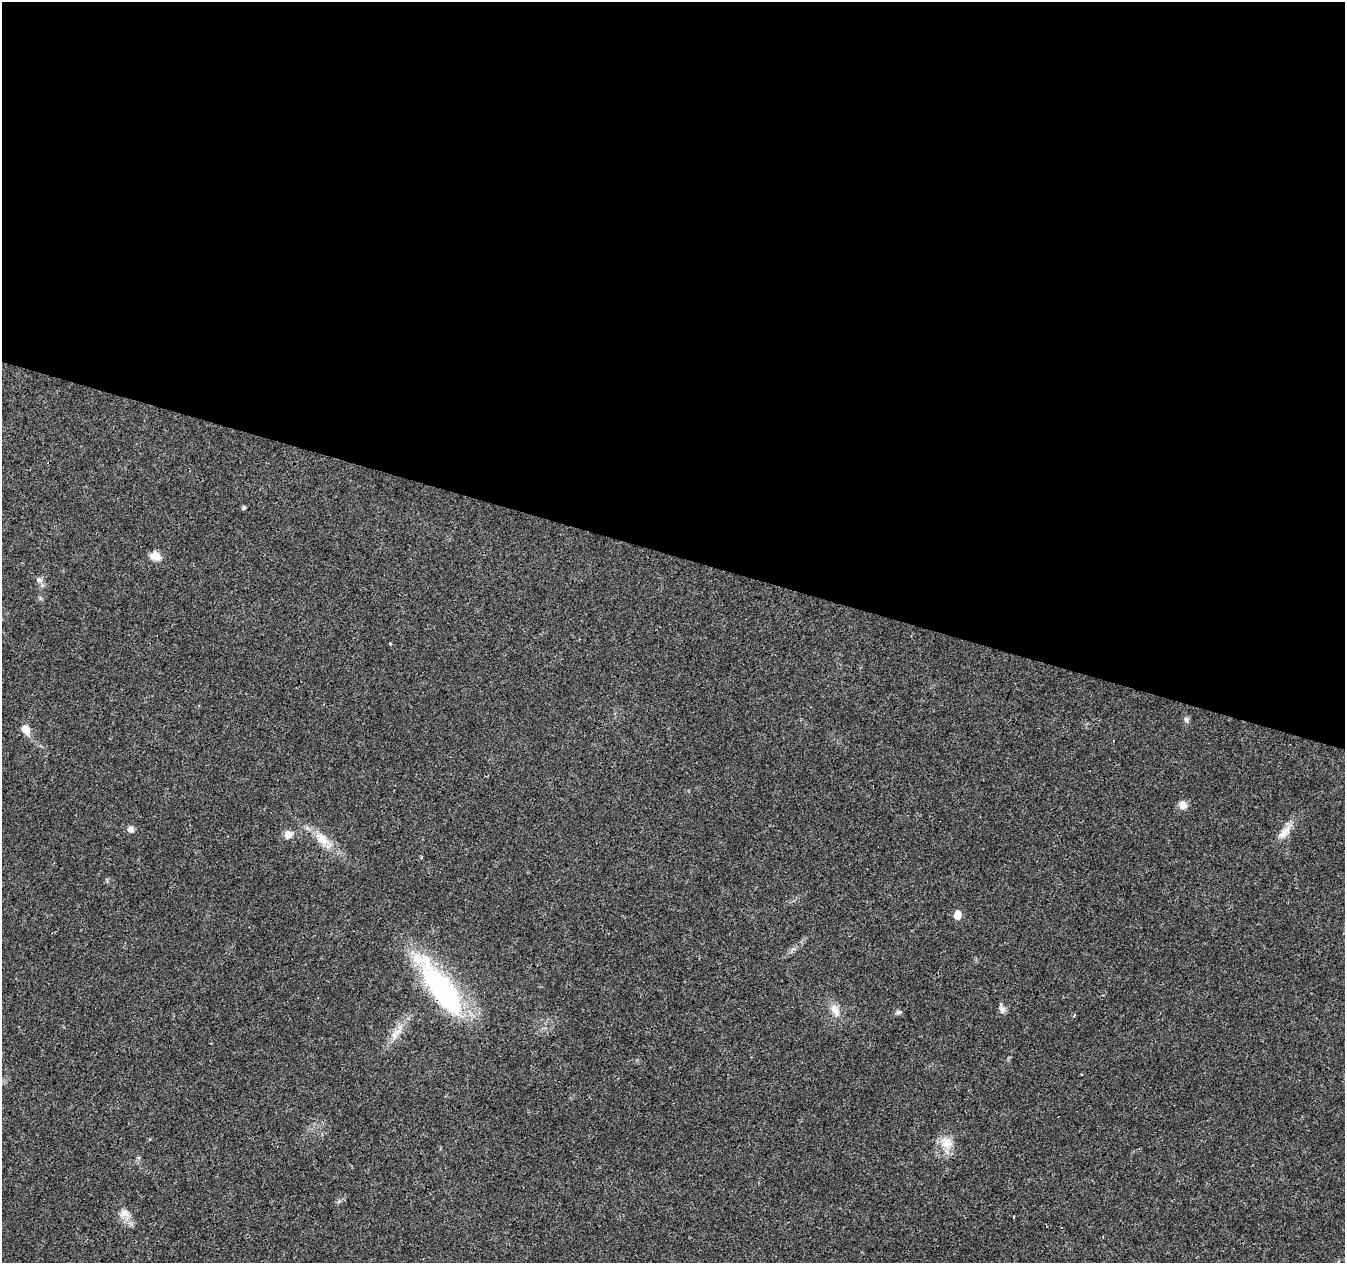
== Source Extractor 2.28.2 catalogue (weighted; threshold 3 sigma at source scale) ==
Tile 3 of 4 x 4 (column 3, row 1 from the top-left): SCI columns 2687-4029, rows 3996-5256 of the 5378 x 5534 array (HDU 1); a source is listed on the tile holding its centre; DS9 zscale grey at full resolution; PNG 1347 x 1265 px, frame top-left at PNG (2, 2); no overlay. Shown black and unused: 44% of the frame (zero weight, under 3 of 4 exposures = <1% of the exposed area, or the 3 px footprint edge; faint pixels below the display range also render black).
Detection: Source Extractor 2.28.2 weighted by HDU 2 'WHT'; one run over the whole footprint, this tile lists its part. Background 0.0259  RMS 0.0032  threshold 0.0142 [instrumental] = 3 sigma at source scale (4.5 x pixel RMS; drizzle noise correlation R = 1.50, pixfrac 1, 0.0396/0.0396 arcsec/px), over >= 5 px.
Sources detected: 24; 1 cosmic-ray / hot-pixel residue — not listed; the other 23 listed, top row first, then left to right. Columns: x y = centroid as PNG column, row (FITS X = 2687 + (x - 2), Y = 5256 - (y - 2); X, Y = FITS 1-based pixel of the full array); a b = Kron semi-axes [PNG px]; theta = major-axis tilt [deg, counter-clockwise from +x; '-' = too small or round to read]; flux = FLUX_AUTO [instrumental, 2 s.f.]
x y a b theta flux
244 508 6 4 88 0.43
155 556 12 9 -9 3.1
39 580 8 7 - 1.1
390 644 4 3 - 0.49
1186 719 8 6 -73 0.79
26 730 14 10 -60 2.7
1183 805 9 9 - 2.2
131 829 7 7 - 1.3
1284 832 23 9 48 3.3
288 834 11 10 - 2
322 839 23 12 -45 5.2
957 915 8 7 - 3
441 988 82 23 -55 50
1002 1009 9 8 - 1.2
835 1010 19 10 -60 3.1
898 1012 7 5 -20 0.66
1074 1015 3 3 - 0.53
397 1032 14 8 42 2.7
1082 1074 3 2 - 0.37
946 1143 16 16 - 4.6
125 1213 10 5 36 1.2
1014 1217 3 3 - 0.89
1103 1236 3 2 - 0.22
Overlapping masked pixels (flux is a lower limit): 1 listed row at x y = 441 988